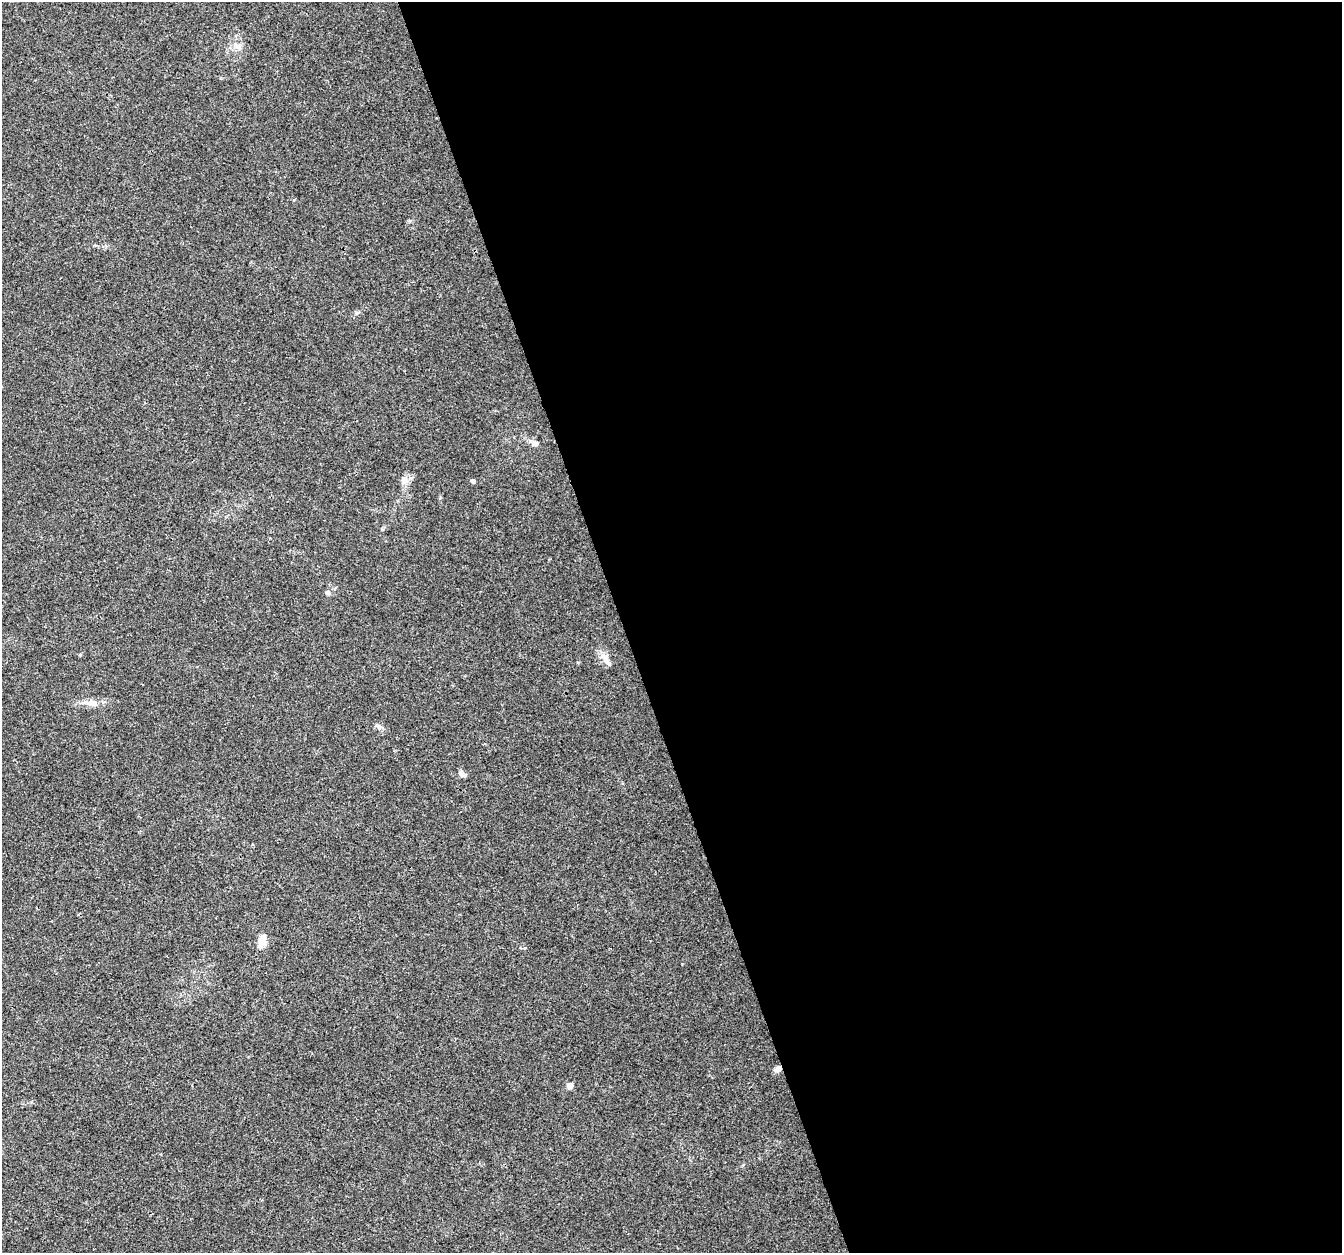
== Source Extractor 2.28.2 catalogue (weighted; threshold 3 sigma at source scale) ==
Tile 8 of 4 x 4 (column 4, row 2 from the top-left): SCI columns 4023-5362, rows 2567-3817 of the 5363 x 5188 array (HDU 1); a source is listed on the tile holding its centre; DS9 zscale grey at full resolution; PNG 1344 x 1255 px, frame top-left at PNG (2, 2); no overlay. Shown black and unused: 54% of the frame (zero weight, under 3 of 4 exposures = <1% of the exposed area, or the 3 px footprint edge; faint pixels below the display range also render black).
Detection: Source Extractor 2.28.2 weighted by HDU 2 'WHT'; one run over the whole footprint, this tile lists its part. Background 0.0182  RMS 0.0028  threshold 0.0128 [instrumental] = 3 sigma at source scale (4.5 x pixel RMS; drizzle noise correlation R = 1.50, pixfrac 1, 0.0396/0.0396 arcsec/px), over >= 5 px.
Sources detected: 13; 1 inside a brighter listed object's ellipse — not listed separately; the other 12 listed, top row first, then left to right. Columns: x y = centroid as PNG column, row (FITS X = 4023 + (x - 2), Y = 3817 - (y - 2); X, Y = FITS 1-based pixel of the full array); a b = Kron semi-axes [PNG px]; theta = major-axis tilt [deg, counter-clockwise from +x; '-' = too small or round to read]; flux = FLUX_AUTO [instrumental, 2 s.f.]
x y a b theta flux
357 313 9 3 45 0.44
534 443 13 7 -22 1.4
404 480 11 9 83 1.8
473 481 4 4 - 0.85
328 593 7 6 - 0.77
605 657 13 8 -43 2.2
92 703 15 9 -9 2.4
378 726 12 6 -22 0.96
462 774 8 6 -32 1.4
262 941 15 9 77 2.9
778 1069 8 6 29 1.5
570 1086 4 4 - 3.5
Overlapping masked pixels (flux is a lower limit): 1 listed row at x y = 778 1069
Unlisted compact peaks at least as high as the median listed source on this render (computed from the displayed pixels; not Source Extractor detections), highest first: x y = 294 200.